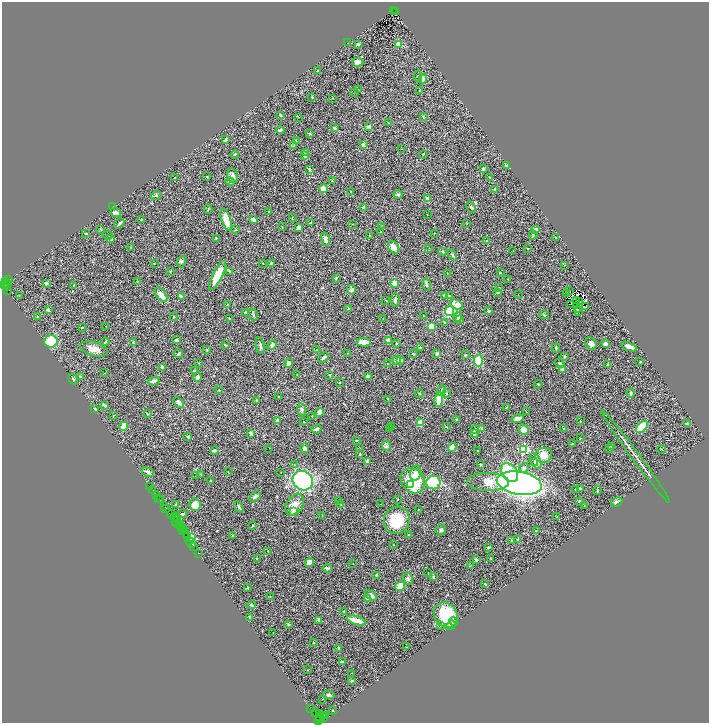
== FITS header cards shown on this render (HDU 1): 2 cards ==
NAXIS1  =                 1414
NAXIS2  =                 1441

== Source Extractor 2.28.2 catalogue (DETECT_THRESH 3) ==
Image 1414 x 1441 px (HDU 1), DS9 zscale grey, zoomed out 1/2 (1 PNG px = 2 x 2 image px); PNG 711 x 725 px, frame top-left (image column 2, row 1441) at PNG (2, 2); each listed source drawn as its Kron ellipse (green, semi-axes under 4 px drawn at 4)
Background 1.16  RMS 0.047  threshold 0.141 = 3 sigma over >= 5 px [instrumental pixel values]
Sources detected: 435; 63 cannot appear on this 1/2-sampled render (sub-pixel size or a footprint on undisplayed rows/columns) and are neither listed nor drawn; the other 372 listed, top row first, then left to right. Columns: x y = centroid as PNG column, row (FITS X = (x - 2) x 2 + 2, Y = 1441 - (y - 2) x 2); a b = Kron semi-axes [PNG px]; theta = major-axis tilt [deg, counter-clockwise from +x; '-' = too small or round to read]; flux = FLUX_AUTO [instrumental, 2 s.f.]
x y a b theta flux
393 10 4 1 - 140
395 11 3 2 - 410
348 43 3 2 - 3.4
358 44 3 3 - 25
398 45 2 2 - 230
358 62 5 4 - 61
317 71 4 3 - 10
418 76 5 3 - 11
423 79 4 4 - 110
358 89 4 2 - 7
420 91 3 3 - 10
355 92 2 1 - 2.7
312 97 3 3 - 8.9
333 98 3 2 - 4.1
281 115 3 2 - 9.9
298 117 2 1 - 2.7
423 117 3 2 - 5.8
388 123 3 2 - 2.9
369 127 4 3 - 27
335 128 4 2 - 14
280 130 4 2 - 28
309 133 4 3 - 8.8
225 140 3 2 - 23
296 141 3 2 - 6.6
363 145 4 3 - 26
294 146 3 2 - 5.4
402 149 2 1 - 1.9
306 152 3 2 - 4.8
235 154 4 2 - 12
423 154 2 2 - 10
304 156 4 3 - 8.1
506 165 3 2 - 16
309 169 4 3 - 18
483 169 4 3 - 15
233 176 7 5 -79 38
207 177 3 2 - 4.2
175 178 2 2 - 6.2
489 178 2 1 - 3.6
332 181 3 2 - 4.7
230 182 5 3 - 19
323 189 4 3 - 88
495 189 3 3 - 13
351 191 3 2 - 6.3
398 194 4 3 - 16
156 195 5 2 - 9.4
428 199 4 3 - 37
113 206 3 2 - 3.4
364 207 3 3 - 20
471 207 6 3 -57 15
208 209 4 2 - 7
269 211 2 2 - 4.6
116 213 5 3 - 46
427 215 2 1 - 2.1
292 217 2 2 - 5.6
142 220 3 3 - 7.9
226 220 11 4 -71 140
253 220 3 3 - 36
119 223 5 3 - 12
310 223 4 1 - 7.4
352 224 2 1 - 2.5
467 224 2 2 - 3.3
381 226 2 1 - 4.8
282 227 2 2 - 3.5
299 228 4 3 - 44
536 229 3 3 - 18
101 230 3 2 - 4.8
236 230 3 2 - 4.1
380 232 2 2 - 7.5
86 233 4 2 - 7.2
435 233 2 2 - 3.2
108 235 5 2 - 8
369 235 2 2 - 3.6
533 235 4 3 - 7.7
555 237 3 3 - 8.8
111 238 3 3 - 34
217 238 3 2 - 4.9
325 239 7 3 -73 37
486 240 2 1 - 3.4
131 247 3 2 - 3.4
394 247 7 5 -53 58
429 248 2 2 - 3
527 249 2 2 - 2.3
513 250 2 1 - 2.3
443 252 3 2 - 10
452 255 6 3 -63 13
181 262 6 4 72 13
154 263 2 2 - 3.2
263 263 2 2 - 6.1
271 263 4 3 - 8.3
564 265 2 2 - 4.6
171 271 3 2 - 8.6
229 271 3 2 - 5.3
447 273 3 2 - 3.7
500 273 3 2 - 6.3
217 275 16 5 64 210
336 278 4 3 - 11
508 279 2 2 - 2.7
8 280 4 2 - 180
6 281 3 2 - 250
138 282 3 3 - 5.4
8 283 4 1 - 200
46 283 3 3 - 26
395 283 3 3 - 140
4 284 3 2 - 130
6 284 3 2 - 230
74 285 3 2 - 5
427 285 6 4 -73 15
6 286 3 1 - 200
499 288 3 2 - 5.4
351 290 5 4 - 17
8 291 2 2 - 680
570 291 2 2 - 14
498 292 4 3 - 15
567 294 3 1 - 0.93
161 295 8 4 -51 82
518 295 2 2 - 2.5
19 296 3 2 - 4.9
444 296 3 2 - 17
449 296 4 2 - 5.7
181 297 4 2 - 44
386 300 2 2 - 3.2
395 300 7 3 88 16
576 301 3 1 - 5.5
579 302 2 1 - 2.6
228 304 3 2 - 4.8
571 304 2 1 - 2.2
457 305 7 4 -32 130
585 306 2 1 - 0.83
348 308 4 3 - 8.8
577 309 2 1 - 3.3
48 310 3 2 - 18
450 311 5 4 - 250
489 311 3 3 - 11
578 312 2 1 - 5
245 313 3 2 - 10
253 314 6 3 -76 20
544 315 5 3 - 11
38 316 3 2 - 5.6
424 316 2 2 - 4.4
174 317 3 2 - 6.2
458 317 5 4 - 42
229 318 3 2 - 6.4
383 318 2 2 - 4
460 320 3 2 - 6.9
444 322 2 2 - 8.1
105 326 2 1 - 2.1
432 326 4 3 - 130
82 327 3 2 - 5.4
176 340 3 3 - 18
51 341 6 6 - 240
389 341 4 3 - 57
105 342 4 2 - 9.9
134 342 3 3 - 18
364 342 7 4 -3 100
396 343 3 3 - 5.6
591 344 7 5 -48 43
606 344 4 3 - 42
225 345 3 2 - 10
272 345 5 4 - 35
260 346 8 3 -79 20
420 347 4 3 - 9.7
629 347 8 3 -22 75
556 348 4 2 - 13
94 349 14 7 -15 81
207 350 3 2 - 6.9
316 350 2 2 - 4.3
347 353 3 2 - 5.8
437 353 4 3 - 23
178 354 5 3 - 19
413 354 3 2 - 13
466 355 4 3 - 7
564 356 2 2 - 17
324 358 6 3 43 17
397 360 4 3 - 54
401 360 3 2 - 26
479 361 6 4 -82 210
640 362 2 2 - 9.5
199 363 2 2 - 3.9
289 363 4 4 - 29
388 364 2 2 - 5.3
559 364 5 2 - 12
607 364 4 2 - 16
162 367 4 2 - 22
562 369 3 3 - 23
194 371 3 2 - 10
105 373 2 1 - 2.5
297 375 2 2 - 3.1
330 375 3 2 - 4.4
368 376 4 2 - 44
80 377 3 3 - 8.9
198 377 5 3 - 31
73 379 6 2 -52 7.6
154 381 6 3 13 31
339 383 3 2 - 6.3
538 384 4 3 - 6.8
219 390 3 2 - 4.1
441 390 6 3 77 15
446 393 3 3 - 7.4
631 393 4 3 - 13
419 394 4 3 - 8.2
279 396 2 2 - 5.4
388 399 3 2 - 6.2
439 399 7 3 84 170
257 400 3 2 - 13
178 402 6 4 -46 31
104 405 4 3 - 17
506 407 3 2 - 5.4
95 409 4 3 - 12
302 410 6 4 -81 17
320 412 4 3 - 50
526 412 3 2 - 2.7
148 414 4 2 - 5.3
114 415 4 2 - 5
312 416 3 1 - 3.5
457 419 2 2 - 6.9
518 419 6 3 13 79
277 421 3 3 - 24
304 421 2 2 - 3.2
580 421 2 2 - 6.9
420 422 4 3 - 91
688 424 2 2 - 83
123 426 5 2 - 180
392 427 2 2 - 4.4
446 427 3 2 - 4
642 427 7 4 43 370
389 428 2 1 - 3.1
482 428 3 3 - 7.6
564 428 3 2 - 6.5
316 429 5 2 - 15
475 430 4 3 - 12
524 430 5 4 - 61
251 433 3 3 - 29
474 433 4 3 - 21
188 437 3 3 - 14
580 438 2 2 - 3
356 440 3 2 - 11
572 443 4 2 - 6.2
386 446 5 4 - 19
612 446 3 3 - 5.8
269 448 2 1 - 6.9
304 448 5 4 - 15
359 448 3 2 - 5.8
452 448 4 4 - 83
523 449 3 3 - 1100
610 449 4 3 - 11
661 449 4 1 - 4.7
214 451 4 2 - 27
477 451 2 2 - 7.1
360 454 2 2 - 6.2
543 455 8 7 - 100
636 457 57 2 -54 80
368 461 3 3 - 37
536 461 8 5 -64 31
534 463 3 3 - 8.3
480 464 2 2 - 4.5
295 465 2 2 - 3.4
524 468 5 4 - 22
148 472 6 3 -28 24
228 472 3 1 - 3.8
281 472 2 1 - 1.8
510 472 11 7 -53 390
415 473 8 5 78 36
201 475 3 2 - 4.2
195 476 2 1 - 2.4
211 481 3 2 - 7.8
303 481 11 9 -37 1300
413 481 13 11 -52 460
433 482 7 6 - 490
488 482 21 9 -2 160
519 483 23 11 -9 4900
411 484 4 3 - 35
150 486 2 1 - 44
581 488 3 2 - 10
153 490 2 1 - 96
576 490 2 2 - 5.1
597 490 4 2 - 12
156 495 2 1 - 73
255 497 6 4 33 24
159 498 3 2 - 110
398 499 3 2 - 4
160 500 2 1 - 110
339 501 2 2 - 3
579 501 3 2 - 16
617 502 6 3 30 32
381 504 2 1 - 2.3
176 505 4 3 - 11
195 505 6 5 - 100
295 505 11 8 54 80
341 505 3 2 - 4.7
584 505 2 1 - 2.8
165 507 2 1 - 61
239 507 6 2 -55 24
166 508 3 1 - 92
418 510 2 2 - 7
293 511 2 2 - 99
182 514 4 3 - 9
171 515 5 3 - 560
322 515 2 2 - 6.9
175 517 2 1 - 71
557 517 3 2 - 2.8
177 518 2 1 - 180
175 519 2 2 - 190
397 520 14 13 - 330
175 522 3 1 - 250
178 524 3 2 - 340
181 525 4 2 - 410
252 526 3 3 - 6.5
182 528 3 2 - 470
182 530 2 1 - 77
185 530 2 1 - 38
441 530 5 5 - 26
536 530 2 1 - 2.9
187 535 2 1 - 61
233 535 2 2 - 13
409 535 2 2 - 11
188 536 2 1 - 69
191 538 3 3 - 500
511 540 2 2 - 14
518 540 3 3 - 14
191 542 6 2 -51 260
393 545 2 2 - 4.4
194 546 2 1 - 110
488 548 4 4 - 10
268 551 2 2 - 4.2
198 553 2 1 - 91
257 558 3 2 - 3.3
491 558 3 2 - 6
476 559 3 3 - 21
309 563 5 4 - 59
353 563 2 1 - 3.8
470 566 3 1 - 3.2
327 568 5 2 - 20
428 573 2 1 - 3.9
377 575 3 2 - 20
433 577 3 2 - 9.2
408 579 6 5 - 18
485 584 4 2 - 9
400 586 5 4 - 96
248 588 3 2 - 6.3
371 595 7 3 -37 44
270 597 2 2 - 3.7
368 598 3 3 - 24
251 605 4 3 - 12
344 611 4 3 - 7.5
446 615 13 11 -54 380
250 617 4 3 - 20
318 620 4 2 - 21
356 620 10 3 -15 150
454 621 5 3 - 16
289 624 4 2 - 11
451 625 5 3 - 14
440 626 3 2 - 6.6
273 633 2 1 - 3
314 643 2 2 - 3.5
406 647 2 2 - 3.8
339 648 3 2 - 15
342 662 4 2 - 7.7
307 670 2 2 - 2.9
352 673 2 1 - 1.9
351 681 2 2 - 17
329 695 6 3 -11 18
323 699 2 1 - 2.8
311 709 2 1 - 38
333 710 2 2 - 6.7
316 712 3 1 - 91
320 713 4 2 - 350
323 715 3 2 - 350
320 716 3 2 - 210
326 716 3 2 - 290
321 718 2 1 - 86
324 718 2 1 - 76
319 720 2 1 - 21
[63 sub-pixel or undisplayed-footprint detections neither listed nor drawn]